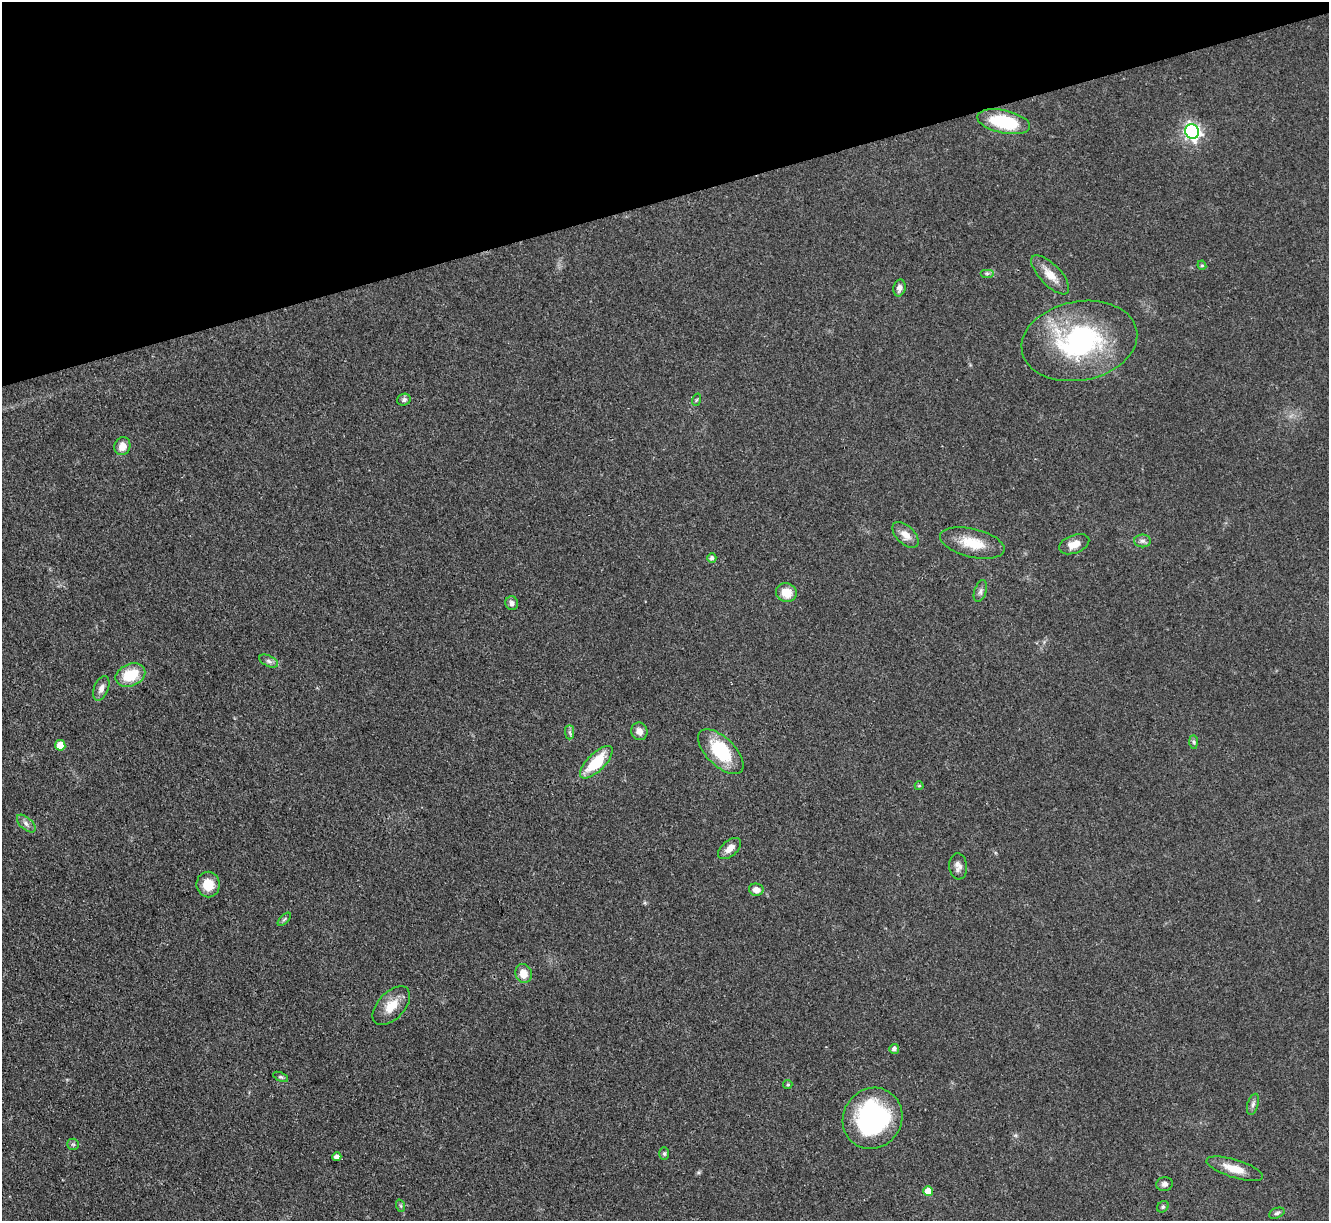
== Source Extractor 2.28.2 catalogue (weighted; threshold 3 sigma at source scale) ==
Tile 3 of 4 x 4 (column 3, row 1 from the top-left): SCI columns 2655-3981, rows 3927-5145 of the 5309 x 5293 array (HDU 1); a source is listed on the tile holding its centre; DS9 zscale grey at full resolution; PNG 1331 x 1223 px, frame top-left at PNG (2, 2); each listed source drawn as its Kron ellipse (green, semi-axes under 4 px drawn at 4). Shown black and unused: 16% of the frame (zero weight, under 3 of 4 exposures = <1% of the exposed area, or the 3 px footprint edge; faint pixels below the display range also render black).
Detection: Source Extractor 2.28.2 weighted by HDU 2 'WHT'; one run over the whole footprint, this tile lists its part. Background 0.0855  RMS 0.0062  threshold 0.0281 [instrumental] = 3 sigma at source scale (4.5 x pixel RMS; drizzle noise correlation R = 1.50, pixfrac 1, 0.05/0.05 arcsec/px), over >= 5 px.
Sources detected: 51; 1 inside a brighter object's white glare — neither listed nor drawn; the other 50 listed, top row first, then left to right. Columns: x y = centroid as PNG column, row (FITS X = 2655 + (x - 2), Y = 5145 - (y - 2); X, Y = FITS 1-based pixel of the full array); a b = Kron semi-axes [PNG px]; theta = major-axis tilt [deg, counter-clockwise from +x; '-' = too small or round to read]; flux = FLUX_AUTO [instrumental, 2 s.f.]
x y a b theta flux
1004 122 27 11 -12 38
1192 132 7 7 - 210
1202 265 5 4 - 0.86
987 273 7 4 0 1.2
1050 275 25 10 -46 9.3
899 288 8 6 76 2.8
1079 341 58 39 11 100
404 400 7 6 - 1.8
696 400 6 4 70 0.82
122 446 9 8 - 6.1
906 535 16 9 -44 6.5
1143 541 8 6 0 2.2
972 543 33 14 -13 17
1074 544 16 9 21 6.9
712 558 5 4 - 2
980 591 11 6 73 2.3
786 593 10 9 - 11
512 603 7 6 - 2.3
269 661 10 5 -25 2.1
130 675 15 11 23 21
101 688 13 7 69 3.6
639 731 9 8 - 4
570 732 7 4 -89 1.4
1194 742 7 4 -88 1.3
60 745 5 5 - 12
721 752 29 14 -44 33
596 762 21 9 45 25
919 786 4 4 - 0.71
26 824 11 6 -43 2.6
729 849 14 7 41 5.2
958 866 13 9 -84 3.6
208 885 13 11 -81 11
756 890 7 6 - 4.2
284 919 8 3 45 1
524 973 9 8 - 8
391 1006 23 13 47 11
894 1049 5 5 - 2
281 1077 8 4 -26 1.1
788 1085 4 4 - 1.1
1253 1104 11 5 74 2.1
873 1118 31 29 54 95
73 1144 6 5 - 1.1
664 1154 6 5 - 1.1
337 1157 4 4 - 2.8
1235 1169 29 9 -17 12
1165 1184 8 7 - 2.6
928 1191 5 5 - 8
401 1206 6 4 -71 0.88
1163 1207 6 5 - 1.1
1277 1213 8 5 22 1.4